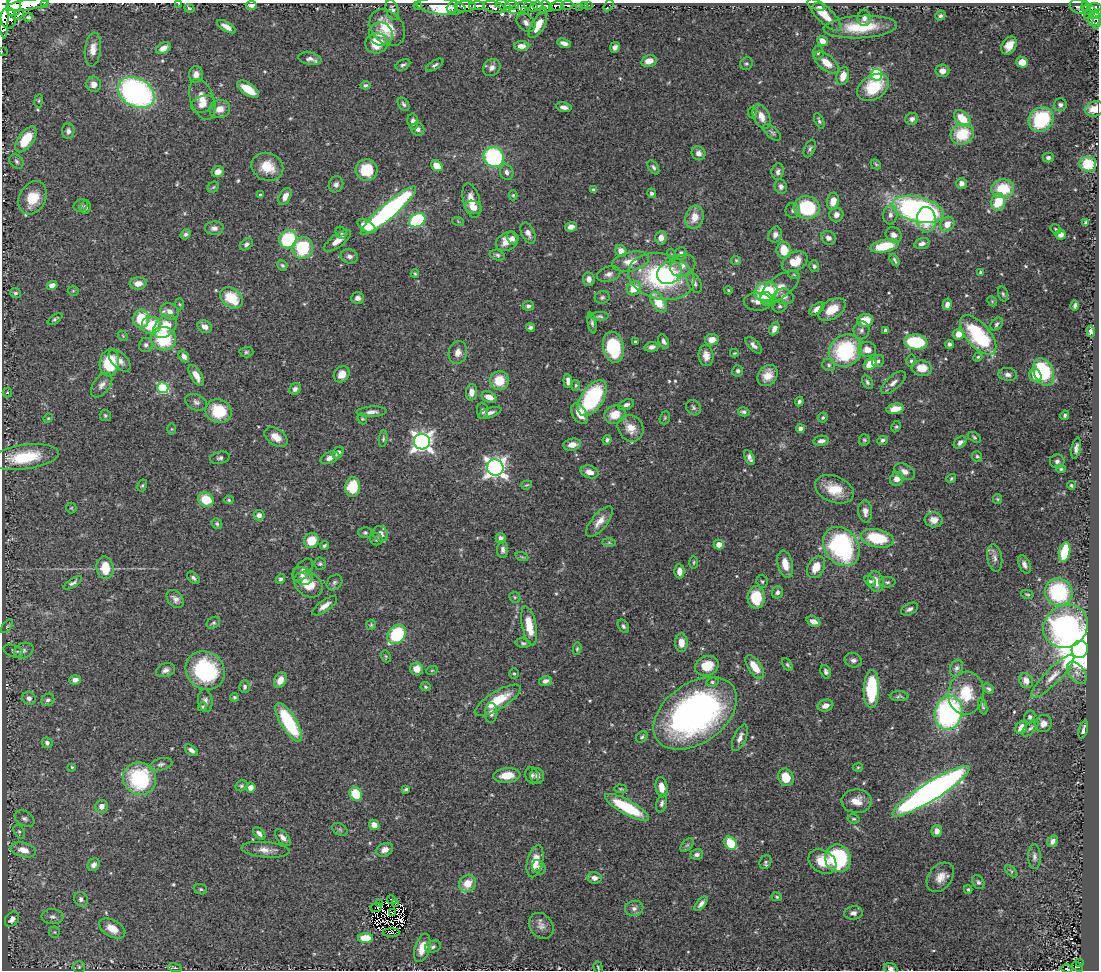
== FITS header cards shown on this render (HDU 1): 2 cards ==
NAXIS1  =                 1097
NAXIS2  =                  968

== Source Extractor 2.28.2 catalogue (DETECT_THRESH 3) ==
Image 1097 x 968 px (HDU 1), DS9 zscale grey, 1 PNG px = 1 image px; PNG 1101 x 972 px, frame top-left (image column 1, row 968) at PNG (2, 3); each listed source drawn as its Kron ellipse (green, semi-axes under 4 px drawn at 4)
Background 0.491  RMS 0.022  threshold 0.0671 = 3 sigma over >= 5 px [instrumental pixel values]
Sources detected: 564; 10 with non-positive FLUX_AUTO (blend fragments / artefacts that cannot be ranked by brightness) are neither listed nor drawn; of the other 554, the 500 brightest by FLUX_AUTO listed and drawn (54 fainter detections omitted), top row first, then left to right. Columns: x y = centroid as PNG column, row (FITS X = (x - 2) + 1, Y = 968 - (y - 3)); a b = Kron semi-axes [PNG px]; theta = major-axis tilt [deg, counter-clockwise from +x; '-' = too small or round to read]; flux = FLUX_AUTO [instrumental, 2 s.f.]
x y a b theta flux
44 3 2 2 - 31
178 3 3 2 - 4.8
28 5 21 5 9 2100
251 5 5 4 - 7.6
417 5 3 2 - 11
512 5 7 4 -4 230
567 5 6 4 5 210
585 5 3 3 - 36
589 5 2 2 - 7
441 6 25 8 -6 130
465 6 10 5 1 1000
477 6 8 4 -1 720
504 6 8 5 -32 420
531 6 7 4 -24 650
538 6 5 4 - 350
547 6 6 3 -48 300
557 6 7 5 14 430
609 6 6 2 55 6.6
1079 6 9 7 -19 120
1085 6 5 3 - 67
14 7 9 7 79 1100
453 7 6 5 - 120
494 7 11 5 -15 320
521 7 11 5 25 550
580 7 2 2 - 7.9
819 7 6 3 -8 2.3
1094 7 7 4 6 250
189 8 5 3 - 1.7
392 10 10 6 -72 6.1
544 10 3 2 - 56
1087 10 4 3 - 57
3 11 27 5 -88 2100
525 11 3 2 - 55
1090 13 7 3 53 150
1097 14 5 4 - 140
18 15 6 4 38 200
825 15 22 8 -44 24
940 16 5 4 - 2.7
29 17 4 3 - 2.2
8 18 10 7 -85 1200
864 18 8 7 - 6.3
1094 19 7 6 - 210
526 23 11 7 -44 7.4
1096 23 6 4 79 120
538 25 14 6 60 18
226 27 10 4 -30 9.4
860 27 37 11 3 59
387 28 20 15 -48 41
381 34 12 11 - 11
822 41 5 5 - 16
377 43 11 10 - 39
564 43 7 4 -20 7.1
522 46 7 5 0 11
1009 46 10 6 56 16
615 47 5 4 - 5.9
163 48 8 5 30 12
93 49 17 8 84 14
2 51 2 2 - 4.1
818 53 7 5 84 3.2
310 59 11 6 -11 6.6
649 61 8 6 15 17
1022 62 6 5 - 17
826 63 15 7 -39 20
746 64 7 6 - 2.9
403 65 8 5 26 3.7
435 65 10 4 32 3.7
492 68 9 8 - 7.7
942 71 7 6 - 9
196 74 8 7 - 9.8
876 75 6 6 - 140
843 76 9 6 73 17
94 84 7 7 - 9.6
365 85 5 4 - 2.9
873 87 17 12 32 60
248 89 12 6 -34 34
136 92 19 14 -30 400
202 99 21 11 -70 24
39 101 7 3 81 1.8
203 104 12 8 21 12
403 104 7 5 -57 3.6
1060 105 6 6 - 5
564 107 8 4 -11 7.3
220 109 10 9 - 15
1094 109 10 7 18 20
753 113 6 4 -64 2.3
761 116 13 8 -65 14
912 119 6 6 - 6.1
962 119 10 6 -47 35
1041 119 13 11 45 100
819 121 8 4 -68 3.6
413 122 8 5 -81 7.7
418 129 7 6 - 5.3
68 131 8 6 88 5.4
772 132 11 5 -40 4
962 134 12 10 23 59
26 139 15 7 54 45
810 148 9 5 64 4
698 153 7 6 - 7.7
494 157 10 9 - 180
1048 158 5 5 - 4.1
16 161 8 6 -47 3.8
876 164 6 4 -44 2.1
1088 164 8 7 - 51
437 166 6 5 - 26
267 167 16 13 -22 34
653 167 8 4 -56 3.6
367 170 11 11 - 42
218 172 6 5 - 9.7
507 172 8 6 -69 5.4
778 172 8 6 82 5.2
961 183 5 5 - 7.6
336 184 8 7 - 5.4
213 187 6 5 - 2.1
781 187 7 6 - 5.8
1003 189 11 9 5 55
594 190 4 4 - 4
652 193 5 4 - 4.1
260 195 3 3 - 1.8
513 195 5 4 - 2.2
285 196 9 5 62 12
33 198 17 13 61 39
471 201 18 8 -75 21
833 201 9 6 81 18
998 202 9 6 76 53
81 206 7 6 - 3.4
86 207 7 5 81 3.7
473 207 8 6 -22 17
807 208 13 11 -10 100
918 209 26 12 -14 470
388 211 36 7 41 350
793 211 7 7 - 5
836 215 7 7 - 8.9
890 215 9 7 83 8
695 217 12 9 74 20
417 220 9 6 31 140
926 220 13 9 -88 37
458 221 6 3 -20 1.9
1085 223 4 3 - 2.3
947 224 8 6 46 16
366 226 10 5 -33 20
571 227 6 4 16 8.1
214 228 9 6 3 6.8
1056 229 6 4 -37 2.1
341 233 6 5 - 3.1
528 233 11 6 -64 7.2
186 234 5 4 - 3.7
775 235 8 6 68 7.3
894 235 8 7 - 9
1061 235 5 5 - 9.8
512 238 7 5 -56 6.4
661 238 7 5 84 12
828 238 7 6 - 7
288 239 9 8 - 120
337 241 16 6 37 15
507 241 12 8 30 20
922 243 8 5 15 6.4
246 244 7 5 39 4.8
885 246 14 6 12 52
303 248 11 10 - 87
784 250 8 7 - 35
621 251 6 5 - 14
681 253 6 5 - 5.7
671 254 5 3 - 1.7
497 255 7 5 -15 3.6
349 256 9 7 -16 6.5
736 260 5 4 - 1.9
895 260 7 3 -61 2.8
630 262 19 9 12 24
795 262 14 9 28 31
282 265 5 4 - 2.6
683 265 13 10 30 13
814 266 6 5 - 3.8
980 272 4 3 - 2.1
669 273 13 10 31 34
415 274 4 3 - 1.9
609 274 12 7 17 7.1
794 275 6 3 -19 1.7
661 276 34 23 -13 210
589 279 7 6 - 8.1
138 283 8 6 4 12
694 283 11 6 -59 6.5
52 285 5 4 - 8.1
780 287 23 10 35 20
634 288 7 6 - 25
728 290 4 3 - 1.8
73 291 5 5 - 1.9
766 291 12 9 18 100
15 293 5 5 - 3
1003 294 7 4 -74 2.6
784 296 10 7 -16 8
602 297 7 6 - 3.5
231 298 12 9 -38 46
358 298 6 6 - 6.5
767 299 7 6 - 11
992 301 5 4 - 1.9
658 302 11 6 -58 38
758 302 14 9 -2 11
179 304 6 4 -88 1.8
947 304 6 4 78 9.6
1075 305 5 3 - 3.4
528 306 5 5 - 5
780 306 7 6 - 3.5
817 309 8 5 38 9.8
832 310 15 9 34 30
170 311 9 8 - 10
600 316 9 4 2 3.2
55 319 8 4 35 3.1
141 319 9 8 - 49
865 320 8 6 12 30
592 323 10 4 -79 3.9
997 324 7 5 51 3.8
151 325 10 9 - 46
165 326 13 9 43 35
205 327 7 6 - 11
530 327 4 4 - 3.7
774 329 7 4 66 9.5
861 330 9 8 - 6.4
885 330 4 3 - 2.8
1091 331 6 4 -82 5.3
959 334 5 5 - 18
978 335 24 12 -49 130
123 336 5 4 - 1.8
163 339 13 11 -19 83
712 340 7 5 9 14
664 341 7 5 -62 4.8
635 342 3 3 - 2.9
916 342 12 7 -7 92
949 344 4 4 - 4.7
146 345 7 6 - 4.5
754 345 10 5 -44 6.1
613 347 15 10 -78 87
652 347 7 5 9 6.8
867 349 9 7 -6 16
845 351 17 15 38 140
246 352 7 5 2 2.9
458 352 11 9 76 11
734 353 4 3 - 1.8
184 356 6 5 - 7.2
706 356 10 7 -83 12
978 357 5 4 - 2.1
119 360 13 7 -45 9.8
878 361 6 5 - 4.3
911 361 6 5 - 2.9
109 363 13 9 82 77
870 364 7 5 40 35
829 365 7 6 - 3
922 368 10 7 -5 26
738 371 5 5 - 4.1
1044 372 14 9 -68 100
342 374 9 7 46 15
1008 374 9 6 -6 6.4
196 375 12 5 -60 16
768 375 11 9 52 18
1035 375 7 5 -68 28
499 381 9 9 - 34
568 381 7 4 -85 6.9
867 382 7 4 -59 3.2
893 383 15 6 41 9
102 385 14 8 54 8.9
576 385 5 3 - 1.9
163 388 6 5 - 120
295 389 6 5 - 4.9
471 392 8 5 86 11
7 393 5 4 - 2.9
489 397 8 5 -21 17
592 398 20 11 56 150
196 402 11 7 -24 6.4
799 402 5 3 - 3.4
626 405 8 5 18 4.8
693 408 8 7 - 4.1
895 409 8 5 11 20
219 411 13 12 - 51
483 411 8 5 -84 4.8
372 412 15 5 2 8.3
744 412 6 4 -14 3.8
490 413 12 5 19 7.8
579 414 11 7 -58 21
615 414 11 9 23 28
105 415 5 5 - 2.9
1065 415 5 4 - 3
823 417 5 4 - 2.4
48 418 5 4 - 1.8
665 418 7 5 70 2.3
362 419 6 4 -69 2.1
896 427 6 4 61 2.2
631 428 14 12 -50 21
172 429 6 4 -89 1.8
800 429 4 4 - 6.9
276 437 13 8 -33 17
974 437 7 4 -31 2.5
383 439 8 4 83 2.5
607 440 5 4 - 3.7
864 440 6 5 - 2.7
882 440 5 4 - 3.6
821 441 8 5 10 7.6
422 442 8 8 - 830
960 442 7 5 43 6.9
572 445 9 6 10 11
1076 448 10 4 78 6.2
338 453 6 4 51 7.2
977 456 5 5 - 2.7
24 457 35 12 8 70
749 457 8 4 -64 6.3
220 458 10 6 11 4.2
330 458 10 5 20 9.7
1057 461 7 7 - 5
495 467 8 8 - 810
1061 469 5 4 - 2.1
589 472 9 6 -16 12
905 472 11 7 -29 10
951 478 5 4 - 2.2
897 479 7 6 - 12
527 485 5 4 - 1.9
1071 485 4 4 - 2.1
142 486 6 4 61 2.1
353 487 10 7 80 47
834 489 20 13 -22 36
206 499 8 7 - 38
997 499 5 4 - 1.8
229 500 4 4 - 2
71 508 5 5 - 1.9
865 511 11 7 -85 9.4
259 515 5 5 - 7.1
934 520 9 7 -5 12
600 521 18 7 50 14
217 524 5 5 - 2.9
365 533 7 5 -1 3.3
380 534 8 7 - 11
501 538 5 5 - 6.8
877 538 16 9 -12 78
376 539 6 6 - 2.9
311 541 7 7 - 35
609 542 7 4 -1 2.8
719 544 5 5 - 14
324 546 5 3 - 2.6
841 546 21 16 -53 250
503 549 8 5 89 5.6
1065 552 10 5 78 69
522 557 6 4 -18 2.1
995 558 14 7 -80 8.1
694 562 7 3 89 1.8
320 564 6 6 - 3
785 564 14 7 -77 20
1024 564 9 5 -67 6.6
816 567 12 8 61 21
105 568 11 8 -85 30
303 570 13 7 51 6.8
679 571 7 5 -87 9.1
303 576 10 8 -30 9.6
193 578 7 5 -46 3.9
280 579 5 4 - 3.6
762 581 6 5 - 2.4
870 581 6 4 -33 2.6
876 581 11 7 -76 16
334 582 9 6 46 4.4
887 582 8 5 0 3.3
73 583 10 4 32 4.4
308 584 15 11 -33 35
777 592 6 5 - 4.9
1059 592 14 13 - 140
1027 594 6 3 -13 2
515 597 6 5 - 2.3
756 597 11 9 90 50
175 599 10 7 -49 7.3
325 606 14 5 35 11
910 609 9 5 27 5.3
813 621 7 5 -21 9.8
213 623 7 5 34 2.9
371 625 5 5 - 2.2
7 626 8 4 54 2.2
529 626 20 7 -79 32
623 626 7 5 -58 3.4
1066 626 23 20 34 390
397 634 11 8 50 99
523 643 8 4 -9 3.1
681 643 9 6 -88 16
577 649 6 4 80 2.3
1080 649 8 8 - 8800
13 651 10 6 -19 4
24 651 10 7 22 5.9
386 656 6 4 -69 1.9
853 660 8 7 - 5.8
787 665 7 4 -59 2.5
707 666 12 9 24 36
755 667 13 6 -55 26
956 668 9 6 70 5.7
417 669 6 6 - 16
165 670 10 6 19 6.5
432 670 6 3 18 1.7
205 671 20 18 -41 130
826 672 7 5 -70 4.4
514 673 5 4 - 2
1077 673 12 7 -52 9.9
1053 676 29 7 45 21
75 680 6 4 4 8.5
280 680 8 6 64 12
1026 680 8 6 -58 12
546 681 7 5 11 6.5
712 682 6 5 - 2.9
245 687 6 5 - 3.5
425 687 5 4 - 2.3
871 689 19 8 88 89
988 689 6 4 -42 3.2
966 693 21 18 85 47
899 696 9 5 -2 3.2
234 697 4 4 - 2.4
29 698 7 6 - 6.7
48 700 7 6 - 4.1
498 700 26 9 31 47
205 701 11 7 -83 7.1
825 706 8 6 17 9.8
983 706 8 3 -73 2.4
203 707 4 4 - 2.4
491 713 10 6 87 7.5
695 713 46 30 35 560
948 713 17 13 78 290
1030 717 6 5 - 3.6
289 722 22 8 -59 120
1043 724 9 8 - 9.8
1021 728 6 5 - 17
1030 728 10 5 46 4.3
1083 730 9 4 74 5.5
642 737 6 5 - 2.9
740 738 14 6 66 9.4
47 743 6 5 - 4.7
191 750 7 4 -37 5.9
161 764 11 6 15 4.5
72 767 4 4 - 1.8
858 767 5 4 - 1.7
507 775 13 7 5 26
532 775 8 6 -75 4.1
537 776 8 7 - 6.7
786 777 9 7 -65 27
139 779 17 16 - 140
241 786 6 5 - 2.6
661 787 10 6 -82 14
250 788 5 5 - 9.3
406 789 4 3 - 2.5
621 789 6 4 -2 1.9
931 791 45 9 32 960
356 794 7 6 - 52
856 801 15 12 -1 20
662 803 9 5 76 4.5
102 806 6 6 - 9.5
627 807 25 7 -29 88
24 819 11 7 -30 5.3
854 819 6 4 -12 2.3
374 825 5 5 - 12
340 829 8 6 -31 3.2
19 831 7 5 -62 3.4
937 831 6 5 - 8.6
259 833 7 4 -45 5.4
283 838 10 5 -49 7.9
1053 841 6 5 - 6
730 843 7 5 -53 47
687 845 8 5 44 3.9
23 850 13 7 -14 18
265 850 24 7 -4 14
385 850 9 6 26 9.3
697 854 6 5 - 5
1034 857 12 6 -90 5.6
838 858 14 13 - 120
535 861 16 7 76 27
822 861 15 11 -31 29
765 862 7 5 63 3.4
94 865 6 5 - 6.2
539 867 7 6 - 5.2
1011 871 7 4 -45 2.3
940 877 16 11 50 16
594 878 7 5 -8 7.2
978 882 7 5 -60 3.5
467 884 9 8 - 25
201 889 6 5 - 2.6
968 889 4 3 - 2.1
777 897 5 4 - 2.3
81 899 7 6 - 5.9
392 900 5 3 - 1.9
396 903 3 2 - 3
379 904 2 2 - 1.7
701 904 9 4 50 6.3
376 907 6 2 22 3.9
634 908 9 7 13 6.3
392 913 3 2 - 2
853 913 9 6 5 6.5
52 917 11 7 -1 7
12 919 8 6 53 9.1
541 926 14 11 -52 10
112 929 14 8 -29 20
54 932 6 5 - 2.7
391 933 9 3 0 3.8
366 938 8 5 0 31
433 947 8 6 21 4
422 948 14 7 73 21
1079 962 3 2 - 21
1077 966 6 3 -35 79
79 967 5 5 - 2.7
598 967 6 4 -73 2.1
175 968 7 3 -13 2.6
890 968 7 5 -22 5
1067 969 5 3 - 81
At the frame edge (FLAGS 8, measured only in part): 12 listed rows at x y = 44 3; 178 3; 28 5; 251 5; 14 7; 3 11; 1097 14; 1096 23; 2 51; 1094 109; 890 968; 1067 969
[54 fainter detections neither listed nor drawn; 10 non-positive-flux detections neither listed nor drawn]